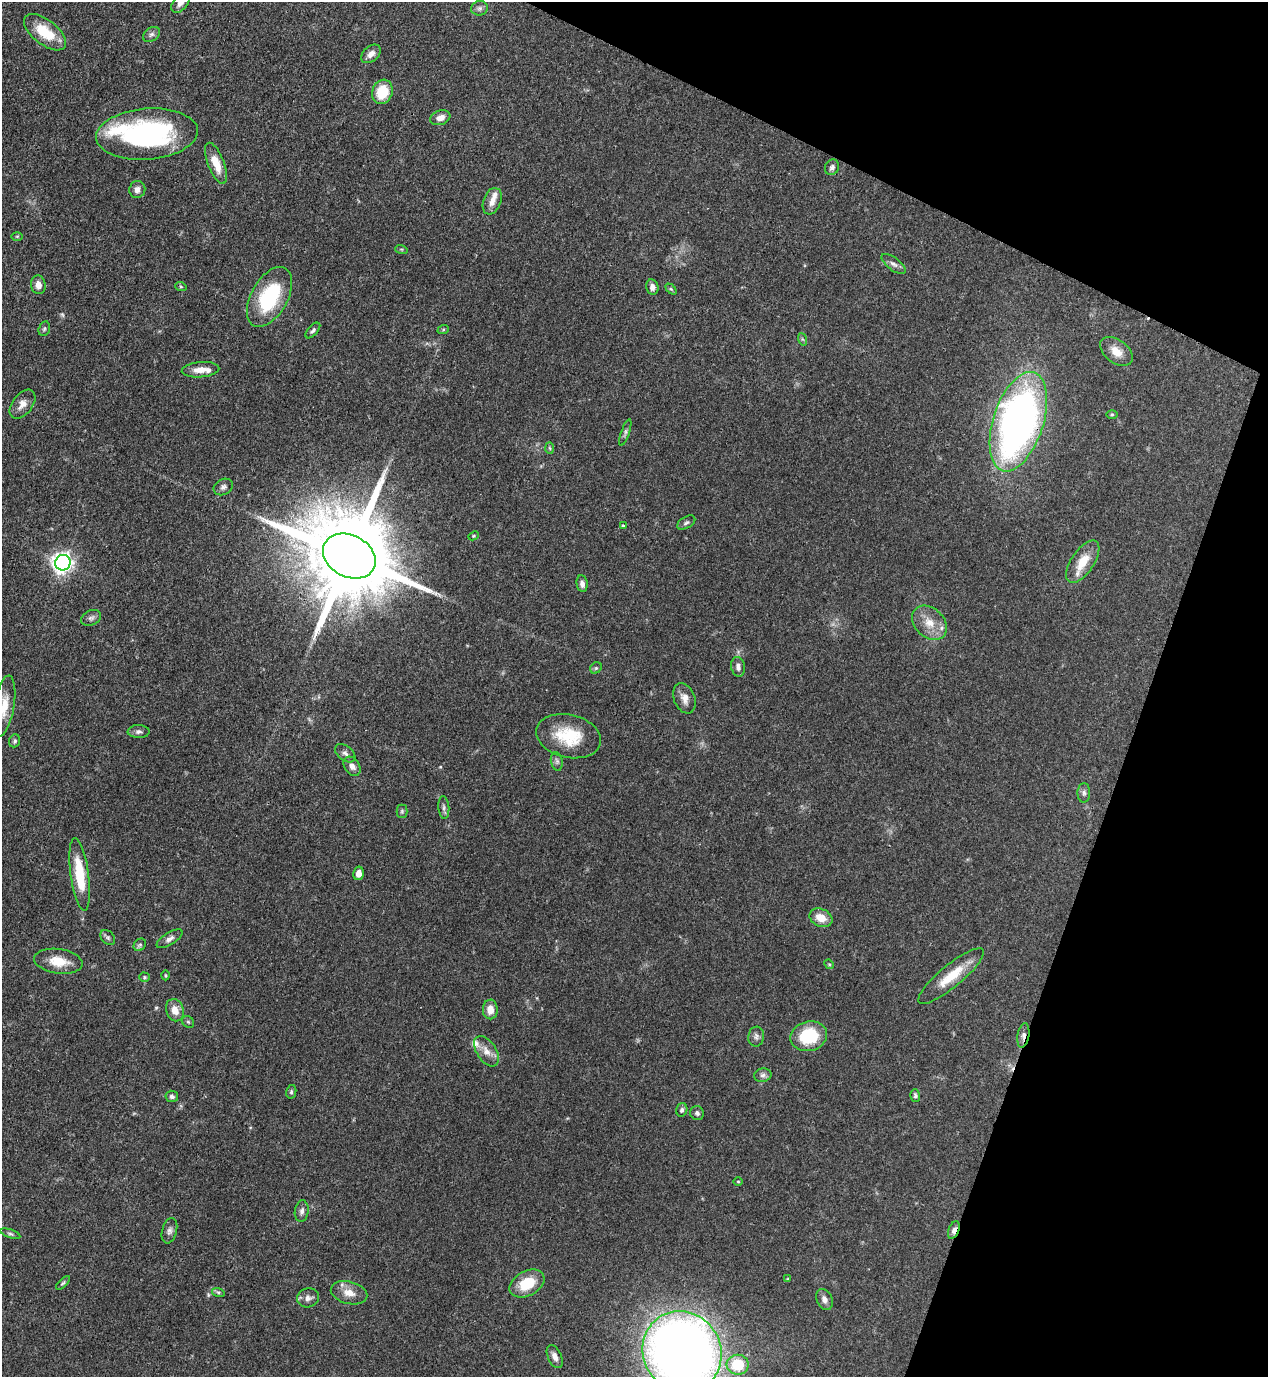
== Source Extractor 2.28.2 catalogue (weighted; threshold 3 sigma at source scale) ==
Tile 8 of 4 x 4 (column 4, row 2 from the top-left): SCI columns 4025-5290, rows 2791-4165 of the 5643 x 5583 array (HDU 1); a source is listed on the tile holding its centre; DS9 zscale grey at full resolution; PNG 1270 x 1379 px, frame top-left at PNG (2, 2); each listed source drawn as its Kron ellipse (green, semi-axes under 4 px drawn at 4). Shown black and unused: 19% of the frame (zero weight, under 3 of 4 exposures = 7% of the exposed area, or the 3 px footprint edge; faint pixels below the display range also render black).
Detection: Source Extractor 2.28.2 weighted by HDU 2 'WHT'; one run over the whole footprint, this tile lists its part. Background 0.07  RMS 0.0036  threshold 0.016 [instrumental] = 3 sigma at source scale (4.5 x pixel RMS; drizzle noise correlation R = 1.50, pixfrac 1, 0.05/0.05 arcsec/px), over >= 5 px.
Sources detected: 103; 2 too faint to see at this stretch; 1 inside a brighter object's white glare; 2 cosmic-ray / hot-pixel residue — neither listed nor drawn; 5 inside a brighter listed object's ellipse — not listed separately; the other 93 listed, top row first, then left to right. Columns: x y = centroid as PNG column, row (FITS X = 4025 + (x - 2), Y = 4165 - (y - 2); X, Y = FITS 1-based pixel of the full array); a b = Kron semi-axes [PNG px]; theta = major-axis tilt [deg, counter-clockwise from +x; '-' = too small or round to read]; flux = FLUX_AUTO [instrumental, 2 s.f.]
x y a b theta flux
180 3 11 7 50 2.1
479 8 8 7 - 1.1
45 32 25 12 -38 12
151 34 9 6 38 1
371 54 11 7 43 2.3
382 92 12 10 70 9.6
440 118 10 7 20 2.9
147 134 51 25 4 64
216 163 22 8 -68 6.3
832 167 8 7 - 1.1
137 189 8 8 - 2
492 201 14 8 69 2.9
17 236 6 4 1 0.42
401 249 6 4 -18 0.45
894 264 14 6 -36 1.6
38 285 9 7 -80 2.5
181 287 6 3 -19 0.41
652 287 8 6 -79 1.8
671 289 6 4 -44 0.47
269 297 33 18 61 26
44 329 7 5 73 0.65
443 330 6 4 20 0.43
313 331 9 4 48 0.9
802 339 6 4 -71 0.48
1116 352 18 11 -37 4.5
201 370 19 7 5 3.8
22 404 16 10 52 2.9
1112 414 6 4 1 0.43
1018 422 51 25 72 180
625 433 14 3 71 0.85
550 448 6 4 -87 0.46
223 487 10 8 27 1.4
686 523 10 5 31 0.9
623 526 3 3 - 0.47
474 536 5 4 - 0.45
349 556 28 21 -28 7200
1083 562 24 11 56 7.5
63 563 8 7 - 180
582 584 8 5 -81 1.5
91 618 10 7 26 1.2
929 623 19 14 -44 6.1
738 667 10 7 -81 1.4
596 668 6 5 - 0.61
684 698 16 10 -68 2.9
4 706 31 10 80 6.5
139 732 11 6 -1 1.2
569 736 33 21 -13 15
15 741 6 5 - 0.74
345 753 11 7 -37 1.4
557 761 9 6 -79 0.91
352 766 10 7 -54 2
1084 793 10 6 89 1.1
444 807 11 5 -86 1.1
402 811 6 5 - 0.55
359 873 7 5 79 2.5
80 874 36 9 -82 14
821 918 12 8 -24 4.4
108 937 9 6 -49 0.89
170 939 15 6 32 1.7
140 945 7 5 46 0.7
58 961 24 12 -8 7.1
829 964 5 4 - 0.41
165 975 5 3 - 0.35
951 976 41 11 40 9.6
144 977 5 4 - 0.46
490 1009 10 7 -89 3.5
175 1010 11 8 -71 3.8
188 1022 6 5 - 0.61
1023 1035 12 6 80 1.7
809 1036 18 14 14 17
756 1037 10 8 82 1.2
486 1051 17 9 -56 3.4
763 1075 9 6 12 1.2
291 1092 7 5 77 0.63
172 1096 6 5 - 0.98
915 1096 6 4 -73 0.69
682 1110 7 5 72 0.95
697 1113 7 6 - 1
738 1181 5 3 - 0.32
302 1211 11 7 82 1.3
954 1230 9 5 68 1.8
169 1231 13 7 76 1.5
10 1234 10 4 -19 0.73
788 1279 4 4 - 0.41
63 1283 9 4 44 0.61
527 1284 19 12 28 10
218 1292 6 4 -18 0.62
349 1293 18 11 -14 4
308 1298 11 9 19 2
824 1299 11 7 -66 1.9
682 1352 41 38 -56 420
555 1357 12 7 -66 2
738 1365 11 10 - 13
Overlapping masked pixels (flux is a lower limit): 4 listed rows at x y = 1018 422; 349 556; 1023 1035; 954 1230
Isophote crosses this tile's border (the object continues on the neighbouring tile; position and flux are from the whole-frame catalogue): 3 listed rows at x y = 180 3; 4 706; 682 1352